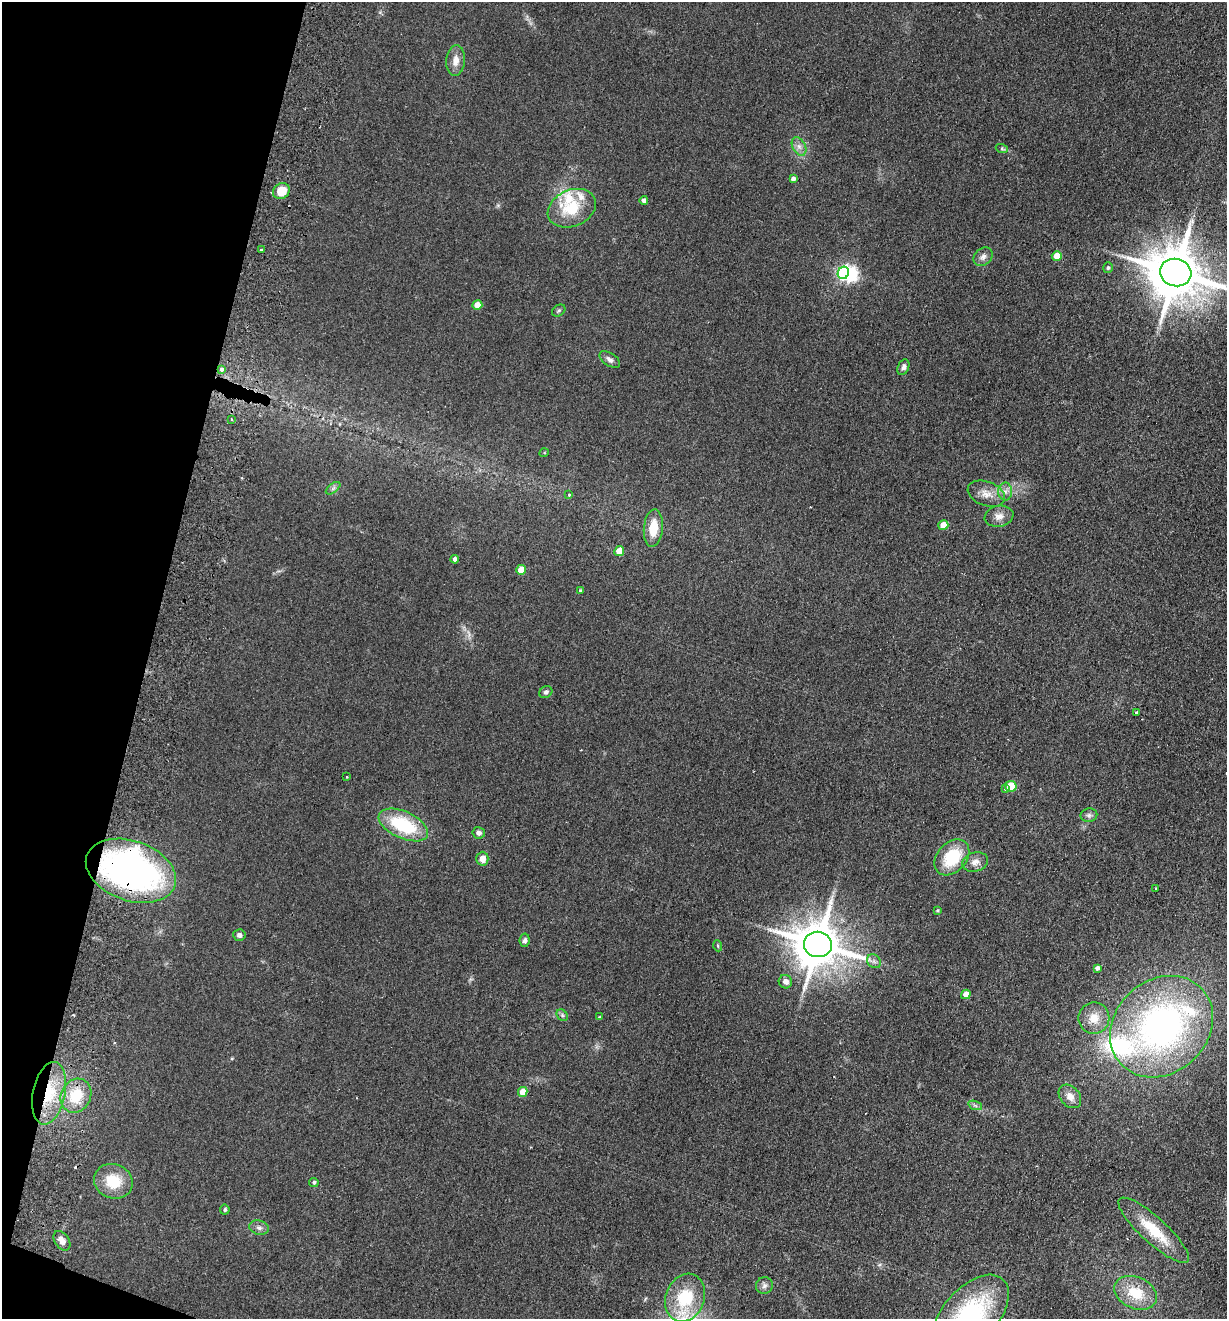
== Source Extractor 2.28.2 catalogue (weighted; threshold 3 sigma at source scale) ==
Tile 9 of 4 x 4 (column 1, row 3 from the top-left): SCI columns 314-1538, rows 1339-2655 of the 5401 x 5311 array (HDU 1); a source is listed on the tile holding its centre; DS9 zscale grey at full resolution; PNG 1229 x 1321 px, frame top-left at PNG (2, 2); each listed source drawn as its Kron ellipse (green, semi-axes under 4 px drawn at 4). Shown black and unused: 12% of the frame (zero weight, under 2 of 3 exposures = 3% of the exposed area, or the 3 px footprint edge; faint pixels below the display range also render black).
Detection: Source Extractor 2.28.2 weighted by HDU 2 'WHT'; one run over the whole footprint, this tile lists its part. Background 0.121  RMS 0.011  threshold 0.0499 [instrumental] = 3 sigma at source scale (4.5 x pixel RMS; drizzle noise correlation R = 1.50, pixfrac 1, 0.05/0.05 arcsec/px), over >= 5 px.
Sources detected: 79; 1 inside a brighter object's white glare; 2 cosmic-ray / hot-pixel residue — neither listed nor drawn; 4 inside a brighter listed object's ellipse — not listed separately; the other 72 listed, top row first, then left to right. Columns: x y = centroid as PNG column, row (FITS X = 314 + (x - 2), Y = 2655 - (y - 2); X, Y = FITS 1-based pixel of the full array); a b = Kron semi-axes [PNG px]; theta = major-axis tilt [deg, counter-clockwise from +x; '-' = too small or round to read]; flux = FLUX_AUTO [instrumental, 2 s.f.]
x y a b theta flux
456 61 15 9 85 9.5
799 146 10 6 -63 5.1
1002 149 6 4 -20 1.7
793 179 4 4 - 4.6
281 191 9 7 37 18
644 200 4 4 - 4.4
572 208 25 18 23 38
261 250 3 3 - 4.9
1057 256 5 4 - 17
983 257 10 8 42 4.9
1108 268 5 5 - 1.9
843 273 6 5 - 180
1176 273 16 13 -15 6100
477 305 5 5 - 18
559 311 7 5 34 1.8
610 360 11 6 -34 3.8
903 367 8 5 67 3.6
222 369 3 3 - 26
231 420 3 3 - 12
544 453 4 3 - 0.89
333 488 8 4 37 2.7
1005 492 9 7 90 4.9
986 494 19 12 -20 12
569 495 3 3 - 2.8
999 516 14 10 12 8.3
943 525 5 4 - 18
653 528 19 9 85 22
619 551 5 4 - 19
455 559 4 4 - 3.8
521 570 5 5 - 19
580 591 4 4 - 2
546 692 7 5 36 2.9
1136 712 3 3 - 1.4
347 777 3 2 - 1.1
1011 786 6 5 - 44
1005 789 3 2 - 3.2
1089 815 8 6 12 3.4
403 825 26 13 -25 65
479 833 6 5 - 3.3
952 857 20 14 48 45
482 859 7 6 - 9.2
975 862 13 9 15 6.9
131 871 47 30 -19 370
1156 888 3 2 - 1.2
937 911 4 4 - 1.2
239 935 6 6 - 3.8
525 940 7 5 82 3.3
818 944 14 12 -8 4700
718 946 5 3 - 1.2
874 961 7 6 - 3.2
1097 968 4 4 - 3.8
785 982 7 6 - 6.4
966 994 5 4 - 11
562 1015 6 5 - 1.9
599 1017 4 3 - 0.85
1094 1018 16 15 - 17
1161 1027 55 46 42 390
523 1092 5 4 - 19
49 1093 31 16 78 50
76 1096 17 14 61 34
1070 1096 13 9 -50 9.2
975 1105 7 4 -20 2.3
113 1181 19 17 -23 31
314 1182 4 4 - 2
225 1210 5 5 - 2.1
259 1228 10 7 -14 4.2
1154 1230 46 13 -42 39
62 1241 11 7 -56 7.3
764 1286 8 8 - 3.9
1136 1293 22 15 -25 34
685 1298 24 19 69 50
970 1315 49 27 48 160
Overlapping masked pixels (flux is a lower limit): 2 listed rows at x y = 131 871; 49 1093
Isophote crosses this tile's border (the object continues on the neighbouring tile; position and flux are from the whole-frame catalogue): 2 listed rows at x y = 1176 273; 970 1315